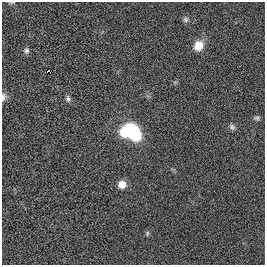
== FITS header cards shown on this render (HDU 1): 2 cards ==
NAXIS1  =                  263
NAXIS2  =                  263

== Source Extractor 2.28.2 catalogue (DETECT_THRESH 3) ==
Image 263 x 263 px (HDU 1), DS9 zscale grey, 1 PNG px = 1 image px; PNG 267 x 267 px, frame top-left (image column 1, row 263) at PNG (2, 2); no overlay
Background 8.87e-04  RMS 0.06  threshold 0.179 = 3 sigma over >= 5 px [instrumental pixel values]
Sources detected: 12; all 12 listed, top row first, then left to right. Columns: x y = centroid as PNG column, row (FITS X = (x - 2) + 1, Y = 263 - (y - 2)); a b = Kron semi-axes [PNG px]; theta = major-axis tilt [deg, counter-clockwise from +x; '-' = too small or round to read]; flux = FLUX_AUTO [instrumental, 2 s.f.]
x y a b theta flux
12 3 9 3 9 5
186 19 7 6 - 10
198 46 12 10 60 51
26 51 8 6 85 11
48 71 3 2 - 6
3 97 11 6 74 14
68 99 8 6 -79 11
256 118 8 5 -6 8.4
232 127 9 6 -47 11
132 132 19 14 -21 320
122 184 7 7 - 45
147 233 7 4 82 5.8
At the frame edge (FLAGS 8, measured only in part): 2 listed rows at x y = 12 3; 3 97